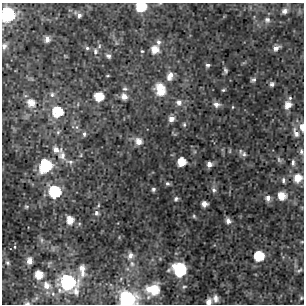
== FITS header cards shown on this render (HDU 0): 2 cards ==
NAXIS1  =                  302 / NUMBER OF ELEMENTS ALONG THIS AXIS
NAXIS2  =                  302 / NUMBER OF ELEMENTS ALONG THIS AXIS

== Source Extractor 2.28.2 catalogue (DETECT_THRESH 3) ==
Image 302 x 302 px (HDU 0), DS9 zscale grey, 1 PNG px = 1 image px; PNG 306 x 306 px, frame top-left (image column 1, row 302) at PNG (2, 3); no overlay
Background 6.87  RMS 1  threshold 3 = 3 sigma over >= 5 px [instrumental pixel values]
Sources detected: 92; all 92 listed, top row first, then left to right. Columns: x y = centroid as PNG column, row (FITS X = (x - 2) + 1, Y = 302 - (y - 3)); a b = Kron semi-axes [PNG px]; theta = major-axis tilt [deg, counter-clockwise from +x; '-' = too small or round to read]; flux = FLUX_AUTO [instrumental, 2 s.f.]
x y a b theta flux
141 7 8 7 - 2400
285 11 7 6 - 280
8 15 8 8 - 11000
79 15 6 6 - 220
267 20 8 8 - 260
47 39 6 5 - 340
158 42 7 6 - 210
4 46 8 6 73 260
87 48 6 5 - 140
276 48 7 5 24 340
155 50 8 8 - 760
95 51 10 7 88 260
142 51 3 3 - 68
108 56 6 5 - 190
208 65 6 5 - 150
225 71 8 5 -72 150
108 76 4 2 - 58
170 76 11 7 67 500
253 80 7 5 21 150
272 84 5 5 - 180
160 87 10 8 0 890
125 89 7 6 - 140
223 90 5 4 - 94
161 91 11 8 14 990
52 95 7 6 - 200
99 97 7 7 - 1400
124 97 7 6 - 410
290 98 5 5 - 100
179 102 9 8 - 360
31 103 9 8 - 720
216 104 9 7 -11 320
288 105 8 7 - 580
233 107 4 3 - 59
57 112 9 9 - 2200
171 119 7 7 - 400
184 124 7 5 -76 140
77 127 7 4 -90 140
302 127 10 5 -82 430
58 132 7 4 46 100
296 133 15 7 -66 430
84 134 5 4 - 150
138 141 9 9 - 590
57 150 10 7 -13 380
230 151 6 4 89 74
301 152 8 5 -85 200
244 154 8 7 - 190
81 155 6 3 72 73
62 156 10 8 -73 420
279 160 8 6 -58 170
70 162 11 5 -12 220
181 162 7 7 - 1100
293 163 9 5 86 200
209 164 6 6 - 320
45 166 9 8 - 6000
298 178 9 8 - 910
283 180 7 5 87 170
167 184 6 5 - 150
153 189 5 4 - 140
213 190 7 6 - 220
55 192 8 8 - 4700
282 196 7 7 - 980
268 198 8 6 -88 320
176 199 6 5 - 150
204 204 5 5 - 410
26 207 6 4 16 80
96 213 7 5 -78 170
194 216 6 4 -49 94
70 220 7 6 - 770
228 221 6 5 - 320
42 240 6 4 -90 120
302 242 5 3 - 59
15 247 3 2 - 48
130 255 9 7 67 320
259 256 7 7 - 2300
30 261 6 5 - 450
8 263 6 5 - 100
132 264 8 6 -74 220
82 268 9 8 - 400
180 270 10 9 - 5300
299 270 9 4 36 130
82 273 11 8 81 500
39 275 7 6 - 990
68 282 10 9 - 17000
47 285 13 11 -45 740
184 287 5 3 - 71
153 289 12 9 -3 1700
36 298 7 4 71 120
216 298 8 6 -88 290
301 298 5 4 - 89
127 299 9 8 - 14000
209 302 6 5 - 340
27 303 7 4 -1 140
At the frame edge (FLAGS 8, measured only in part): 9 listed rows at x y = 141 7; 8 15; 4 46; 302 127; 301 152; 302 242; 127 299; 209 302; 27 303